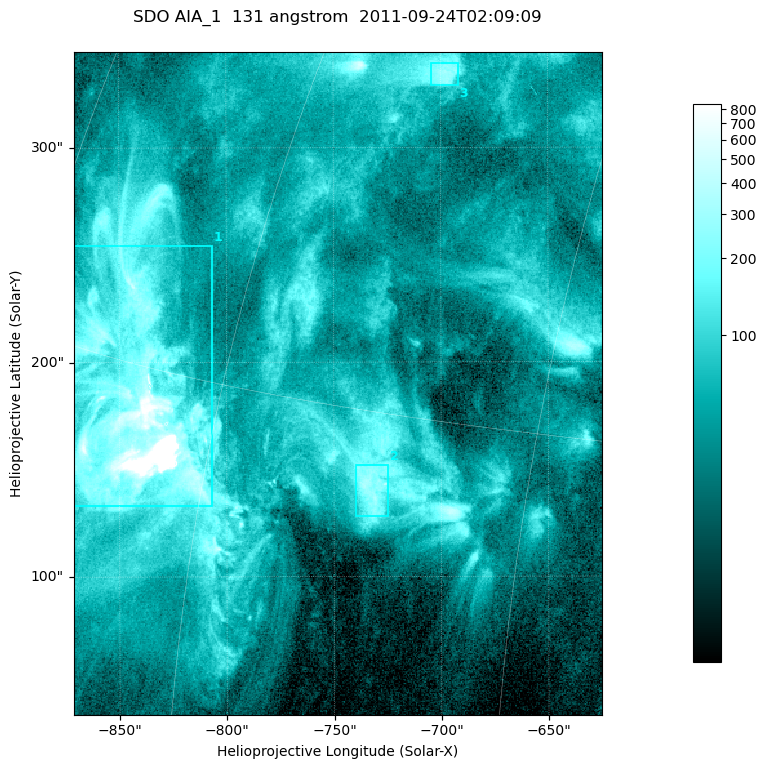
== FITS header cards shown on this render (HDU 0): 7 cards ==
TELESCOP= 'SDO     '           /
INSTRUME= 'AIA_1   '           /
WAVELNTH=                  131 /
WAVEUNIT= 'angstrom'           /
DATE-OBS= '2011-09-24T02:09:09.62' /
CTYPE1  = 'HPLN-TAN'           /
CTYPE2  = 'HPLT-TAN'           /

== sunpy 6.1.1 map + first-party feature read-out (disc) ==
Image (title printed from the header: SDO AIA_1  131 angstrom  2011-09-24T02:09:09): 410 x 514 px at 0.601 arcsec/px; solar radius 956 arcsec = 1592 px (partial field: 2.6% of the solar disc is inside the frame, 100% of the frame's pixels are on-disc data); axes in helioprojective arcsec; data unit not stated in the header (colour bar unlabelled)
Pointing: header CRPIX1/2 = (2043.14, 2045.51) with CRVAL1/2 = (0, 0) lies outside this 410 x 514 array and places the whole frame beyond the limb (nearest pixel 1.41 R_sun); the SolarSoft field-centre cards XCEN/YCEN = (-748.1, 190.1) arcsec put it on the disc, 1311 arcsec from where CRPIX/CRVAL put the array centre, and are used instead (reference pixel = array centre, CRVAL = XCEN/YCEN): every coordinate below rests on XCEN/YCEN
Orientation: roll -0.139 deg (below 1 deg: not rotated)
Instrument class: DISC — disc imager (sunpy class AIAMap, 131 A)
Bright regions (active regions / flare kernels): reference = the on-disc median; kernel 3 px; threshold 5 sigma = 165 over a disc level ~48.1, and >= 1.15x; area >= 210 px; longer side >= 5 px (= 3 arcsec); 3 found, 3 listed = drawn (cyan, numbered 1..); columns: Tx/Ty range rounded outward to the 2 arcsec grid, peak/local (2 s.f.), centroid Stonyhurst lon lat
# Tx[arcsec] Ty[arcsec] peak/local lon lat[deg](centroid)
1 -872..-806 132..256 296 -65 +13
2 -740..-724 128..152 7 -52 +13
3 -706..-692 328..340 6.3 -53 +25